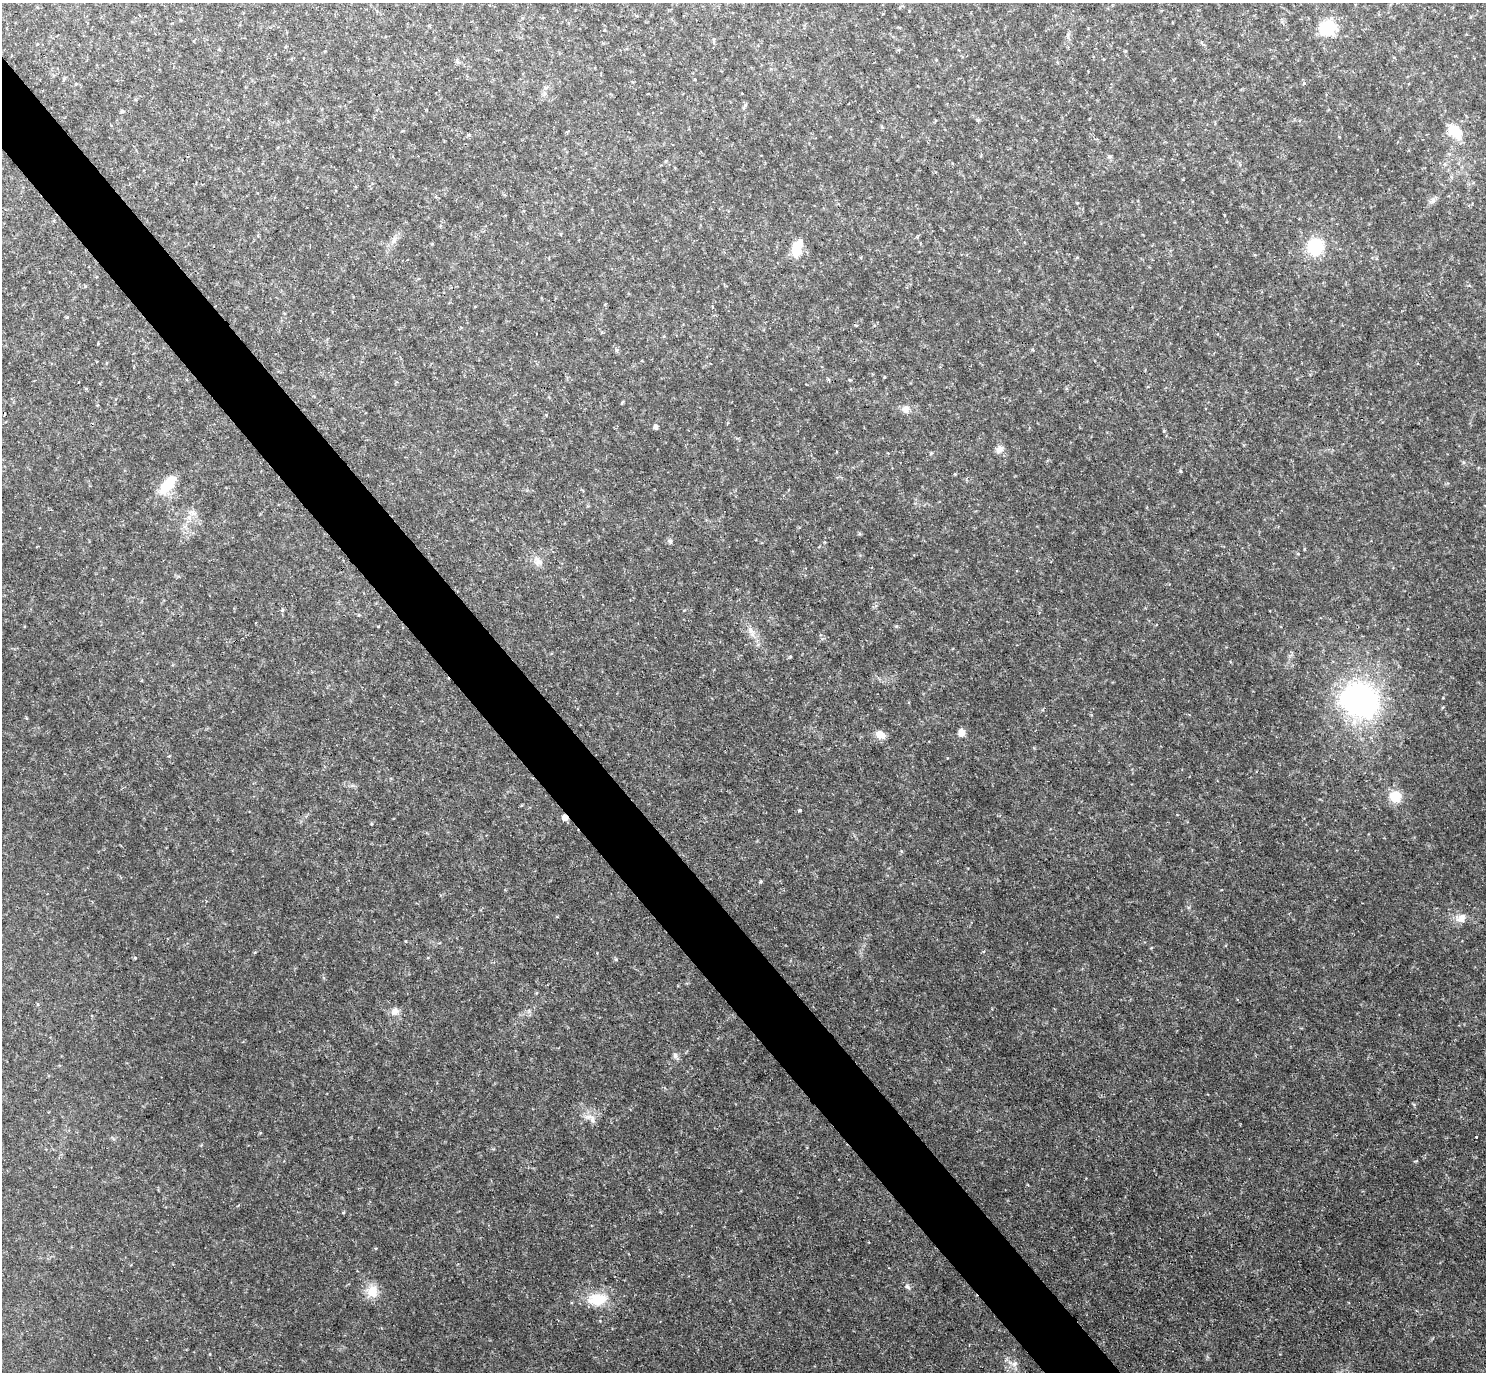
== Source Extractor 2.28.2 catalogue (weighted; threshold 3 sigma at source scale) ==
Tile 11 of 4 x 4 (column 3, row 3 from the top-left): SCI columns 2971-4454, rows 1668-3037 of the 5938 x 5933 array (HDU 1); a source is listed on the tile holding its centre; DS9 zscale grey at full resolution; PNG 1488 x 1374 px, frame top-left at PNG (2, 3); no overlay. Shown black and unused: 5% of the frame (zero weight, under 2 of 3 exposures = <1% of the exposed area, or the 3 px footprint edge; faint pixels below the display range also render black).
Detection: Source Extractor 2.28.2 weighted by HDU 2 'WHT'; one run over the whole footprint, this tile lists its part. Background 0.0475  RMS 0.0077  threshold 0.0345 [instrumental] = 3 sigma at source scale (4.5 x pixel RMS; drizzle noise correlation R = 1.50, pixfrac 1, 0.05/0.05 arcsec/px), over >= 5 px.
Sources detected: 42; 1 cosmic-ray / hot-pixel residue — not listed; the other 41 listed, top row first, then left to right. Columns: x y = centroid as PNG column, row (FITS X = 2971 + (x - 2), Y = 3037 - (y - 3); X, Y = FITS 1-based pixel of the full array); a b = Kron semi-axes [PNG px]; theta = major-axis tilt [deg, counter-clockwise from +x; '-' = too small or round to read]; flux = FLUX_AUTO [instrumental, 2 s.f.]
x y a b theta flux
1327 28 16 14 10 29
1057 62 5 3 - 0.73
122 111 6 4 -89 0.86
1455 131 10 6 -47 51
1110 156 6 4 0 1.2
1433 201 7 4 19 2
1315 246 23 22 - 25
797 249 20 10 75 14
616 350 6 4 -90 1.2
850 380 4 3 - 0.7
906 409 11 10 - 4.5
656 427 5 4 - 2.4
999 449 11 8 37 3.6
1180 471 5 3 - 0.94
167 485 29 12 52 17
193 513 8 5 -45 2.6
670 541 7 5 -74 1.5
1298 554 5 3 - 0.66
538 561 11 9 -58 4.6
359 615 4 4 - 0.78
750 631 10 5 -89 2.8
790 656 5 3 - 0.76
1359 700 36 29 -20 180
961 732 7 6 - 6.2
880 735 10 8 -30 7.7
1395 796 13 12 - 14
799 810 4 3 - 2.7
565 818 5 5 - 5.7
901 851 5 3 - 0.69
761 881 4 4 - 0.86
1461 918 15 10 32 6.8
37 1004 5 3 - 0.64
395 1011 11 10 - 4.8
675 1055 9 6 -76 2.3
591 1118 18 8 -41 5.8
1476 1137 3 2 - 1.6
343 1212 4 3 - 0.72
907 1287 9 5 -45 1.8
372 1292 15 14 - 13
597 1299 28 17 7 20
1014 1364 9 7 44 3.4
Overlapping masked pixels (flux is a lower limit): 1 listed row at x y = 565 818
Unlisted compact peaks at least as high as the median listed source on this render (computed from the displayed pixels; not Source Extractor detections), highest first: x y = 616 959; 135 958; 1164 431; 1443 698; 1416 1161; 371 824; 896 626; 1151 948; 1414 1104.